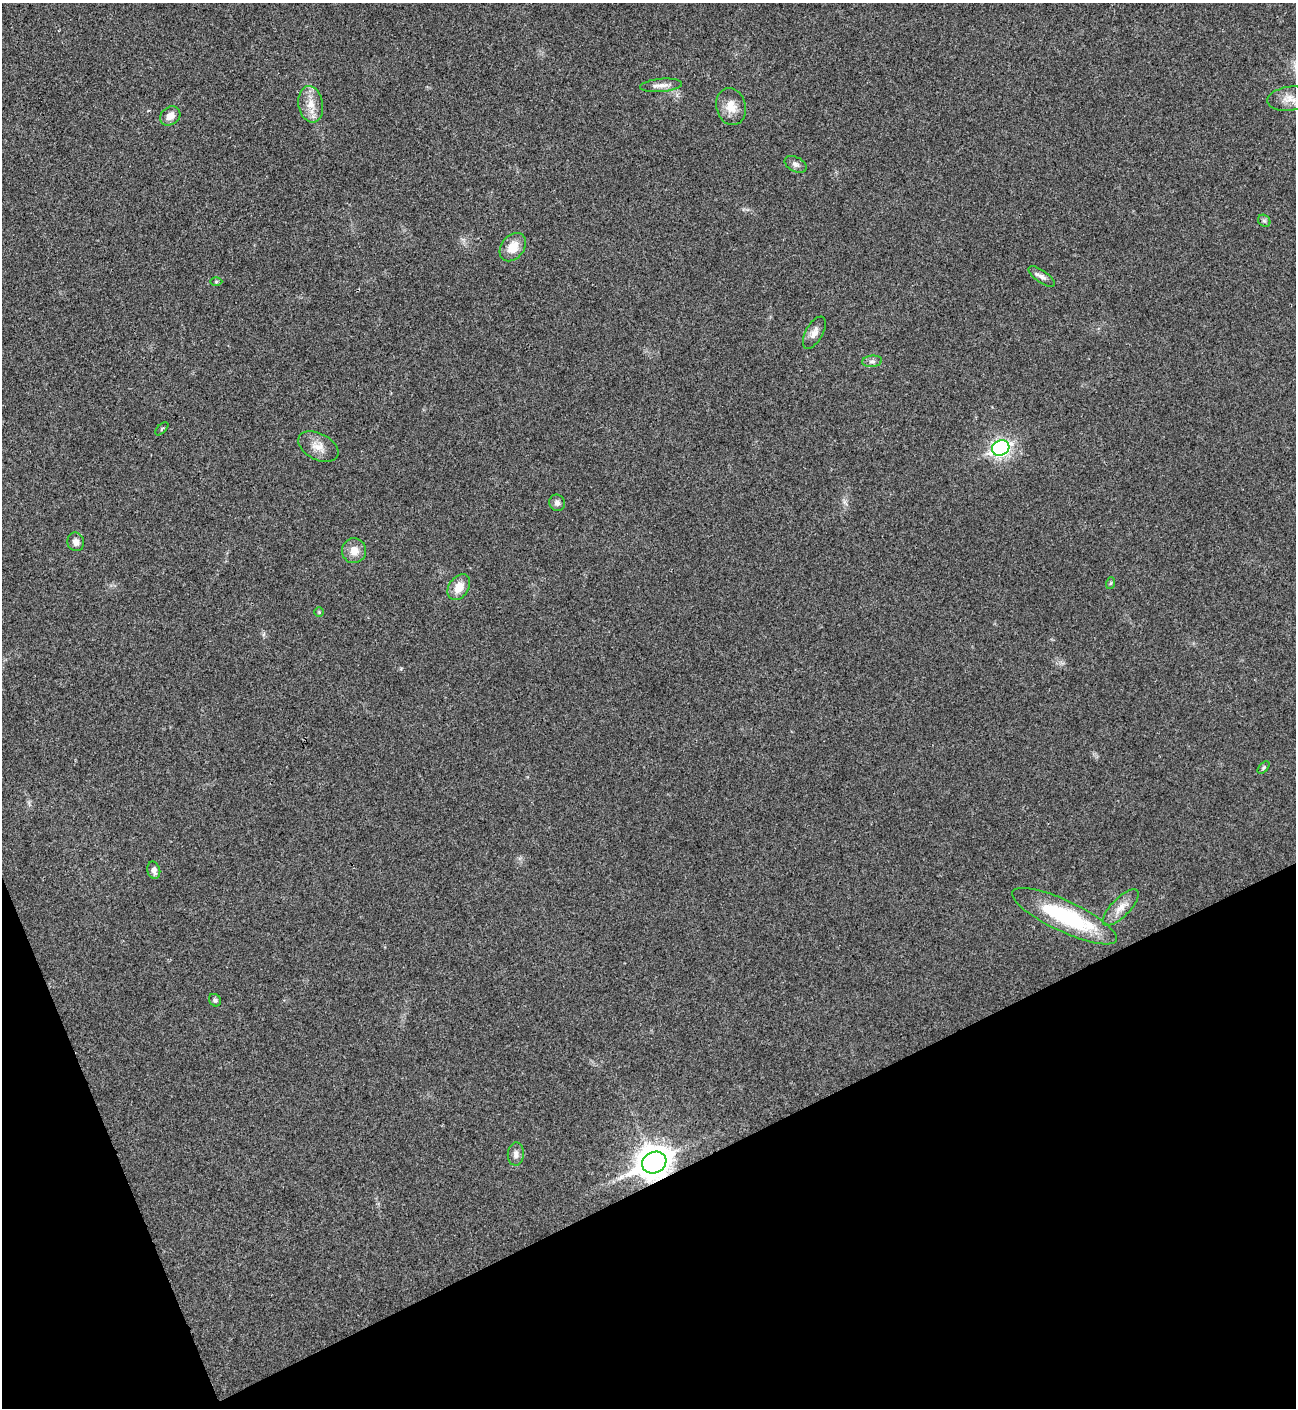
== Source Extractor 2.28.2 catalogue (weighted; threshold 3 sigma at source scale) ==
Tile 14 of 4 x 4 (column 2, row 4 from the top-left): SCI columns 1582-2875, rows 3-1408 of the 5619 x 5629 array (HDU 1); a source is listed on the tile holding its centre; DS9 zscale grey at full resolution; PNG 1298 x 1410 px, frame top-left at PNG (2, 3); each listed source drawn as its Kron ellipse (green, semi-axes under 4 px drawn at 4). Shown black and unused: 20% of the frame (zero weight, under 3 of 4 exposures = <1% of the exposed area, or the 3 px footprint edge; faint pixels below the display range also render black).
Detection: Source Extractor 2.28.2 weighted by HDU 2 'WHT'; one run over the whole footprint, this tile lists its part. Background 0.0204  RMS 0.004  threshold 0.0181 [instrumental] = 3 sigma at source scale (4.5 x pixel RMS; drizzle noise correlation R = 1.50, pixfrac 1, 0.05/0.05 arcsec/px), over >= 5 px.
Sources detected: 29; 1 inside a brighter listed object's ellipse — not listed separately; the other 28 listed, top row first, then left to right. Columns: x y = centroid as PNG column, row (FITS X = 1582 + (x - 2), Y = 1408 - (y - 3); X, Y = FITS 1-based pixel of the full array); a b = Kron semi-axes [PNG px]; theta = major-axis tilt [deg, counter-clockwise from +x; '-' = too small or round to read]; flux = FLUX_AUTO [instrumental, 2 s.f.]
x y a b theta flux
661 85 21 6 5 3
1290 99 23 12 7 5.3
311 104 18 12 -81 5.8
731 107 19 15 -73 5.8
170 116 11 8 36 3.3
796 164 12 7 -27 1.7
1264 221 7 5 -42 0.8
513 247 16 11 52 6.2
1042 277 15 6 -35 1.8
216 282 6 4 1 0.48
814 333 18 8 61 2.8
872 361 10 5 5 1.4
162 429 8 3 45 0.46
318 447 22 13 -27 5
1001 448 9 7 24 120
557 503 8 7 - 1.6
76 542 9 8 - 2.3
354 551 12 12 - 4.6
1111 583 6 4 70 0.53
459 587 14 10 57 5.4
319 612 5 4 - 0.45
1264 768 7 4 47 0.64
154 870 9 6 -76 2.1
1121 908 24 9 45 4.6
1064 916 57 15 -25 36
215 1000 7 5 -51 0.92
516 1154 11 8 82 2.2
654 1162 13 10 28 690
Overlapping masked pixels (flux is a lower limit): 1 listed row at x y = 654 1162